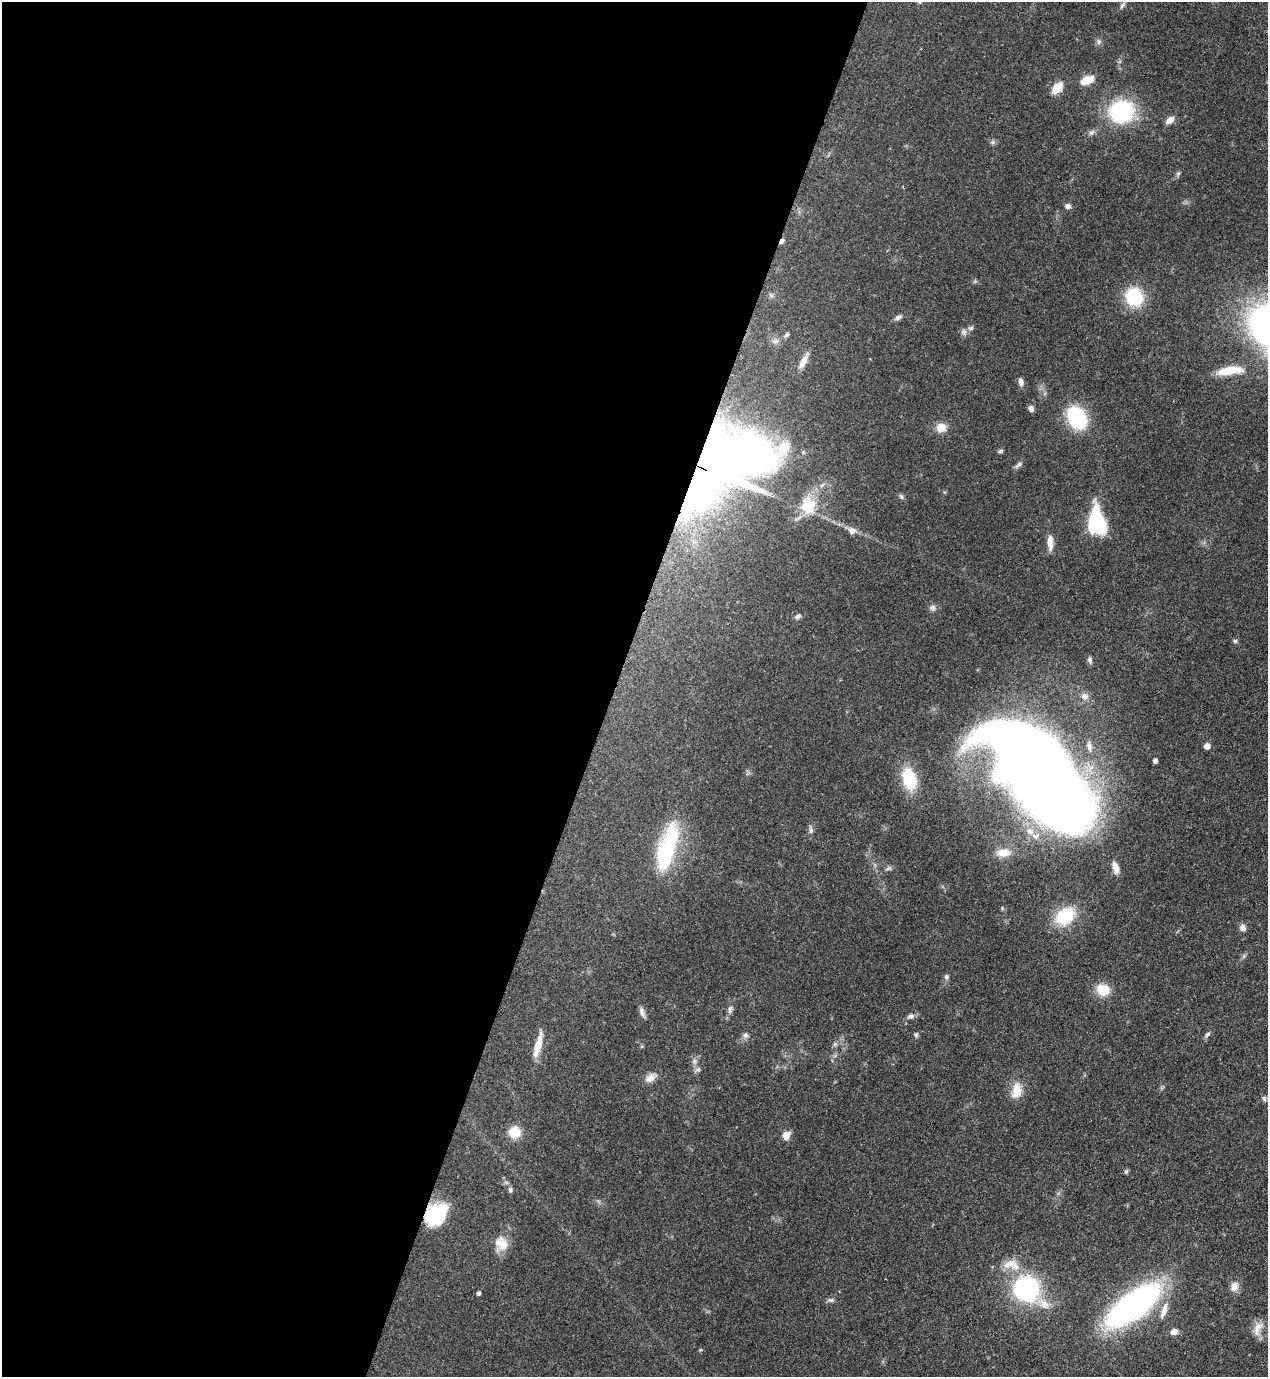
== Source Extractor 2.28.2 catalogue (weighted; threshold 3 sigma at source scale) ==
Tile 5 of 4 x 4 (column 1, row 2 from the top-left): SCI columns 353-1618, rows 2790-4164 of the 5638 x 5578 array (HDU 1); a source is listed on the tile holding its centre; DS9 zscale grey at full resolution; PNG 1270 x 1379 px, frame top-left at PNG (2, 2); no overlay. Shown black and unused: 48% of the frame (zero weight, under 3 of 4 exposures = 7% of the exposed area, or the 3 px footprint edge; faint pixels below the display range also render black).
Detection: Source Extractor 2.28.2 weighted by HDU 2 'WHT'; one run over the whole footprint, this tile lists its part. Background 0.0517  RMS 0.0035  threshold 0.0157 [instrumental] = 3 sigma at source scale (4.5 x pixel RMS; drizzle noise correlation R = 1.50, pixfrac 1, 0.05/0.05 arcsec/px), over >= 5 px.
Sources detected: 85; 2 too faint to see at this stretch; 1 inside a brighter object's white glare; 1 cosmic-ray / hot-pixel residue — not listed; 4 inside a brighter listed object's ellipse — not listed separately; the other 77 listed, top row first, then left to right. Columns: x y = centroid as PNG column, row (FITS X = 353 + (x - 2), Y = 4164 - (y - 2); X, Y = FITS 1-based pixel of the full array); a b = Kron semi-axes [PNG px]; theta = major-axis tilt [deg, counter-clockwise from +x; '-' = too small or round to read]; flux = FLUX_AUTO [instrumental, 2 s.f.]
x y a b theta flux
1122 5 12 6 52 1.3
1099 42 8 6 89 1
1087 80 15 8 21 5.7
1057 88 15 9 49 5.2
1122 111 24 21 14 35
1170 120 10 7 37 2.5
1091 133 10 6 44 1.2
993 142 7 4 89 0.65
1178 173 7 5 67 0.7
1068 206 7 6 - 1.2
1134 297 17 15 -66 20
898 317 11 6 26 1.2
971 328 7 6 - 0.8
964 332 9 8 - 1.3
786 335 7 5 47 0.77
775 341 9 5 19 1.2
803 361 20 6 62 3.4
1227 371 30 10 9 7.7
1021 382 11 6 -81 1.4
1031 408 8 5 -66 1.3
1077 418 19 14 -60 30
941 427 12 11 - 3.7
1000 451 6 4 29 0.76
1018 465 12 5 36 1
712 473 84 64 34 220
901 497 8 5 -62 0.7
808 505 26 21 -80 9.9
1097 522 23 13 -76 37
852 531 11 9 -31 2.2
1050 543 18 7 -88 3.2
932 608 9 7 11 1.2
798 617 9 6 34 1
1235 641 6 5 - 0.63
1090 660 9 6 90 0.97
1085 696 10 10 - 2
1089 746 13 7 -80 1.9
1207 746 5 5 - 2.8
1155 761 5 4 - 1.1
1038 773 108 48 -51 750
909 779 25 15 -75 16
811 831 7 6 - 1
665 853 23 13 80 34
1003 853 18 11 5 4.4
1115 868 14 7 -74 2.8
1065 916 21 15 39 18
1242 928 9 8 - 1.5
946 977 7 6 - 0.94
1103 990 15 13 -11 7.4
730 1009 11 6 86 1.3
642 1012 15 6 -70 1.5
910 1016 8 6 5 1.2
1207 1034 8 5 45 0.88
745 1035 9 7 -79 1.2
916 1035 7 5 81 0.68
835 1044 7 5 -47 0.76
538 1045 26 7 75 6.4
698 1069 8 6 42 0.95
650 1078 15 9 37 2.8
1016 1091 23 14 81 5.4
1264 1098 7 5 -72 0.78
515 1132 10 10 - 7.9
786 1136 11 9 74 2.7
1126 1171 7 5 74 0.6
510 1190 7 5 -76 0.88
436 1215 24 17 46 21
501 1244 19 16 -81 5.5
1015 1266 17 13 -56 4.8
1234 1286 13 10 75 2.7
1026 1289 19 19 - 51
478 1293 4 4 - 0.91
831 1300 10 5 0 0.92
1043 1304 20 11 -33 4.4
1133 1305 40 16 37 150
1164 1311 24 7 71 3.8
1258 1328 22 10 70 3.5
1174 1332 7 6 - 2.3
700 1350 6 3 17 0.31
Overlapping masked pixels (flux is a lower limit): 3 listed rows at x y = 712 473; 1038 773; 436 1215
Isophote crosses this tile's border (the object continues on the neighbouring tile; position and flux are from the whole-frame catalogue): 1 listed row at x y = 1122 5